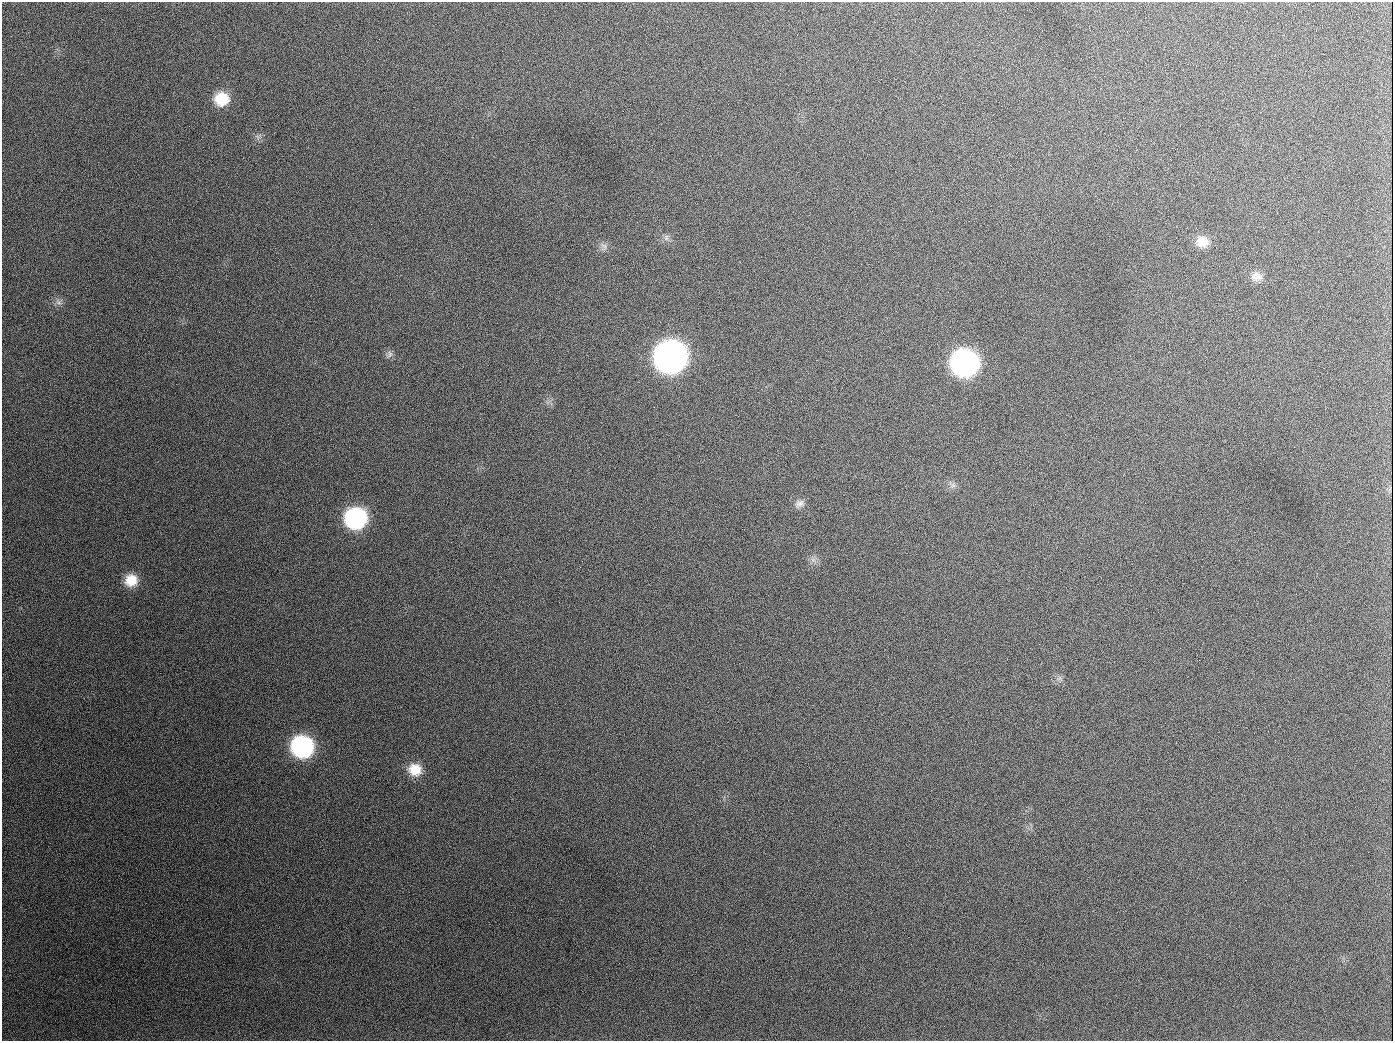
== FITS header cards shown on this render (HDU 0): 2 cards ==
NAXIS1  =                 1391
NAXIS2  =                 1039

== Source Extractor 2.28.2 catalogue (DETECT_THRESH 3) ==
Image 1391 x 1039 px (HDU 0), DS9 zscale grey, 1 PNG px = 1 image px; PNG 1395 x 1043 px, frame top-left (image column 1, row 1039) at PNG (2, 2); no overlay
Background 1870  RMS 79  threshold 236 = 3 sigma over >= 5 px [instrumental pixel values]
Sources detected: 19; all 19 listed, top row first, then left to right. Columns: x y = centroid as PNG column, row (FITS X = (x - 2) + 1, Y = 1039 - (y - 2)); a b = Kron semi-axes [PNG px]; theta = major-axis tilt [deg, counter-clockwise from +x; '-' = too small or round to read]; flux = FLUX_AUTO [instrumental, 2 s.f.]
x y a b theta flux
222 99 15 14 - 1.5e+05
189 126 2 2 - 6.8e+03
666 238 9 6 76 1.8e+04
1202 241 16 14 -11 7.4e+04
604 246 12 7 -46 2.5e+04
1256 276 16 12 0 4.9e+04
59 302 8 5 -60 1.7e+04
390 354 10 7 69 1.9e+04
670 357 18 17 - 4.5e+06
964 363 17 16 - 2.0e+06
654 407 3 2 - 3.9e+03
953 485 7 5 1 1.4e+04
799 504 14 10 26 3.3e+04
355 518 16 15 - 8.1e+05
813 560 7 4 -19 1.7e+04
131 580 15 14 - 1.0e+05
302 746 16 16 - 8.5e+05
415 770 16 14 -16 1.0e+05
944 1026 2 2 - 5.7e+03